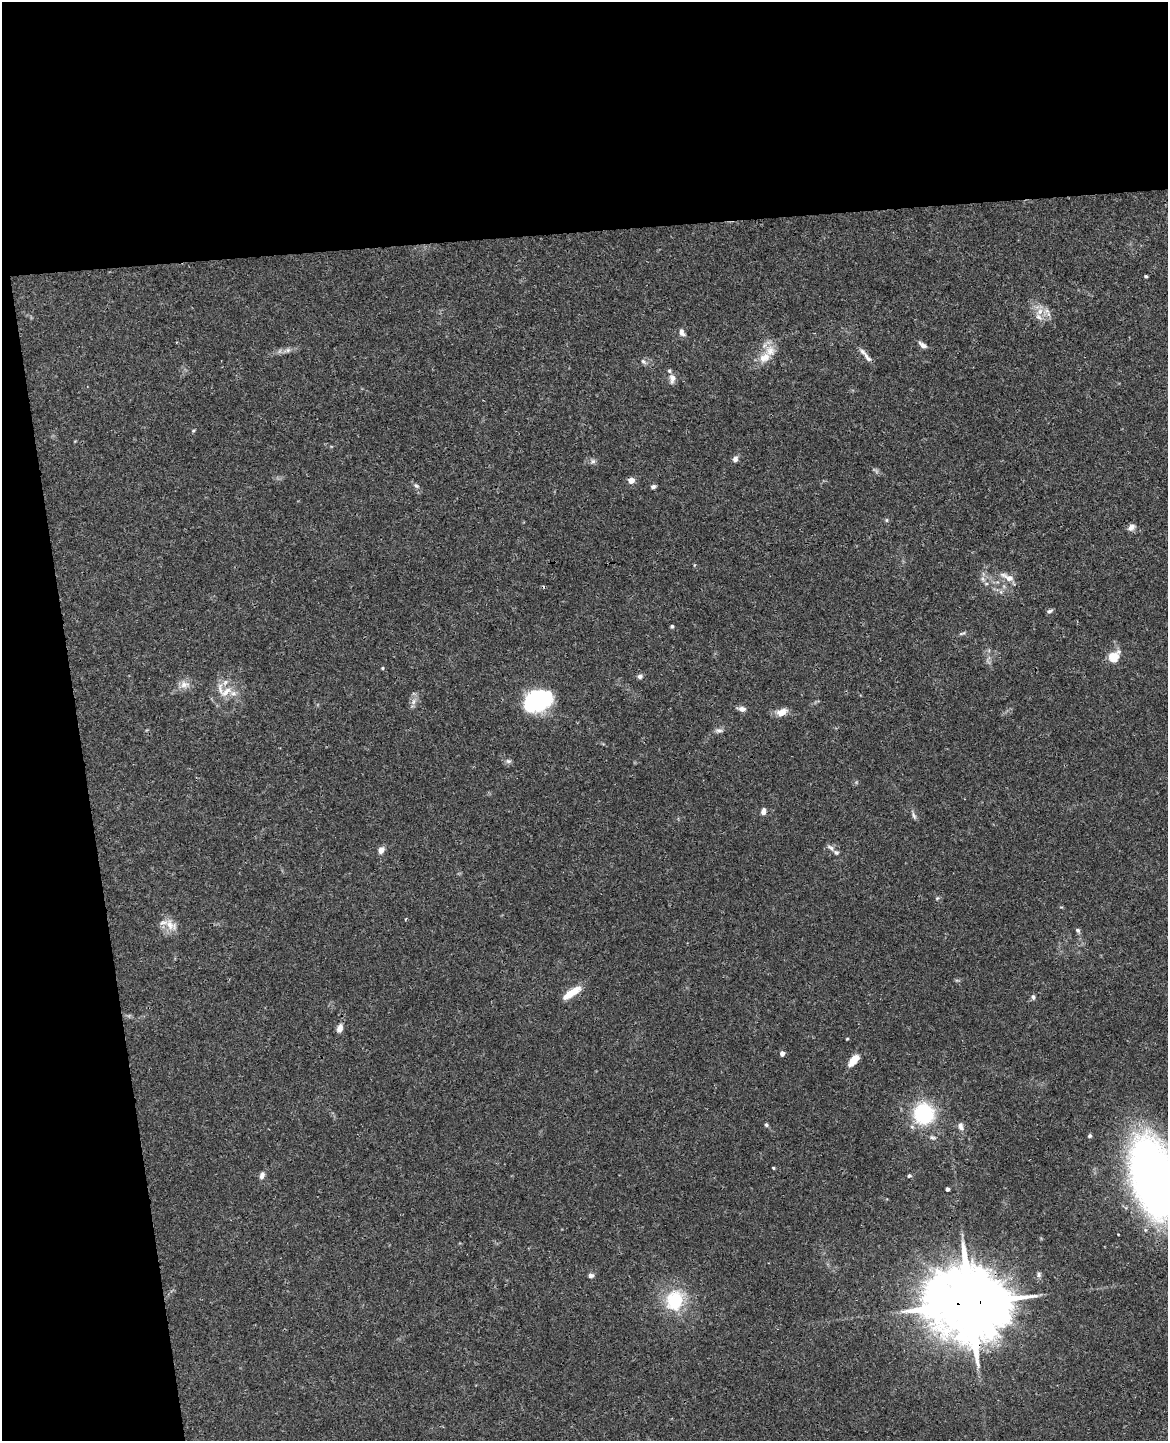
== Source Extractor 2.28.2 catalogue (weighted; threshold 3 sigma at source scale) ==
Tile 1 of 4 x 3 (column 1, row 1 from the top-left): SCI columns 57-1222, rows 3025-4463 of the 4777 x 4717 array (HDU 1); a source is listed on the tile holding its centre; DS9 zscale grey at full resolution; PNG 1170 x 1443 px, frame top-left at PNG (2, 2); no overlay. Shown black and unused: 23% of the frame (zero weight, under 3 of 4 exposures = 6% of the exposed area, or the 3 px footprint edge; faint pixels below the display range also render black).
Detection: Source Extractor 2.28.2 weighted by HDU 2 'WHT'; one run over the whole footprint, this tile lists its part. Background 0.0441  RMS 0.0031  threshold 0.0138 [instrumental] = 3 sigma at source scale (4.5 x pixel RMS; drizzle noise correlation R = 1.50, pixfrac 1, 0.05/0.05 arcsec/px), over >= 5 px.
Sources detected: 65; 6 inside a brighter listed object's ellipse — not listed separately; the other 59 listed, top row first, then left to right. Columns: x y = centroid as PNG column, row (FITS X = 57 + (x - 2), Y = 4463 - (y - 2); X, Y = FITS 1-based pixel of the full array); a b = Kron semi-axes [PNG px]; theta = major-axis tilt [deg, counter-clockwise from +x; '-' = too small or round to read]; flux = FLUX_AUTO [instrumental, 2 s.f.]
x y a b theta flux
1146 276 4 3 - 0.38
1040 311 10 7 74 2.1
682 333 10 7 -63 1.2
923 345 10 5 -35 1.4
288 350 7 5 45 0.71
867 357 18 6 -52 1.7
764 358 16 12 30 3.9
643 361 8 5 -52 0.68
672 379 13 8 88 1.8
193 431 5 3 - 0.34
735 459 8 7 - 1.1
593 461 8 6 25 0.83
631 480 5 5 - 3.2
416 486 7 4 -20 0.59
653 486 6 5 - 0.73
886 520 5 4 - 0.42
1131 527 10 7 39 1.3
1008 577 20 7 -25 2.8
983 579 7 4 -72 0.77
1049 611 8 5 15 0.69
672 626 4 4 - 0.48
962 633 11 3 21 0.58
1114 657 6 5 - 18
382 668 4 3 - 0.35
640 676 7 6 - 0.9
184 684 13 10 9 2.3
226 692 20 9 38 4.1
537 700 25 15 25 39
413 702 10 5 89 1.3
742 709 9 6 -12 1.5
782 712 14 9 21 2.6
719 730 10 6 -4 0.99
508 761 7 6 - 0.77
763 812 7 5 81 1.5
914 816 12 4 -66 0.84
831 848 10 5 -31 1.1
381 850 7 6 - 1.9
937 898 5 4 - 0.38
405 919 4 2 - 0.26
171 925 20 11 -26 3.7
1078 930 6 5 - 0.67
574 991 18 9 28 4.5
1033 997 7 5 -72 0.69
340 1028 11 7 71 1.8
847 1039 4 3 - 0.23
782 1053 4 4 - 2.1
853 1060 16 8 51 3.5
924 1113 20 19 - 24
766 1125 5 4 - 0.51
960 1126 11 7 -78 1.4
1089 1136 5 4 - 0.55
773 1168 3 3 - 0.33
262 1175 10 6 71 1.1
909 1176 5 4 - 0.52
1153 1177 56 28 -73 250
947 1189 4 3 - 0.97
591 1275 7 5 10 0.83
675 1301 18 15 80 17
970 1303 24 18 -1 4200
Overlapping masked pixels (flux is a lower limit): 2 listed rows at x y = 631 480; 970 1303
Isophote crosses this tile's border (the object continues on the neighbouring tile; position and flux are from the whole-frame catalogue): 1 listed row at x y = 1153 1177